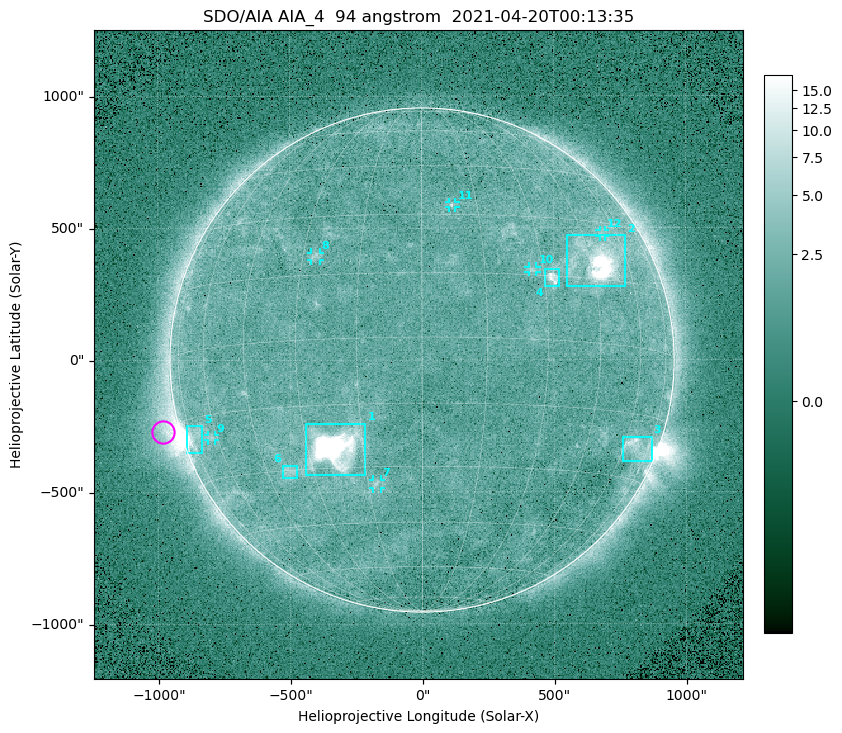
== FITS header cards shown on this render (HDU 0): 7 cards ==
TELESCOP= 'SDO/AIA '
INSTRUME= 'AIA_4   '
WAVELNTH=                   94
WAVEUNIT= 'angstrom'
DATE-OBS= '2021-04-20T00:13:35.15'
CTYPE1  = 'HPLN-TAN'
CTYPE2  = 'HPLT-TAN'

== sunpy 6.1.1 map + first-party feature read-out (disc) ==
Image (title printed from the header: SDO/AIA AIA_4  94 angstrom  2021-04-20T00:13:35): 512 x 512 px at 4.8 arcsec/px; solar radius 955 arcsec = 199 px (full disc in frame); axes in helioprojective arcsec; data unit not stated in the header (colour bar unlabelled)
Orientation: roll -0.138 deg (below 1 deg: not rotated)
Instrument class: DISC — disc imager (sunpy class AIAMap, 94 A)
Bright regions (active regions / flare kernels): reference = the median radial profile (limb darkening/brightening removed); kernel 5 px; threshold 5 sigma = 2.48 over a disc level ~1.73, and >= 1.15x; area >= 9 px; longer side >= 5 px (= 24 arcsec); searched inside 0.97 R_sun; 12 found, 12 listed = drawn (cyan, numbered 1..; 6 of them under ~33 arcsec drawn as corner ticks so the feature stays visible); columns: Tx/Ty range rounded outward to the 10 arcsec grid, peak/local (2 s.f.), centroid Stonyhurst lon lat
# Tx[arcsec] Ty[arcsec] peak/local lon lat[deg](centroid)
1 -440..-210 -440..-240 910 -22 -25
2 550..770 280..470 41 +48 +20
3 760..870 -390..-290 4.5 +67 -22
4 470..520 280..350 6.4 +32 +15
5 -900..-830 -350..-250 6.8 -73 -19
6 -530..-470 -450..-400 3 -37 -30
7 -190..-160 -490..-450 3.3 -13 -34
8 -420..-380 380..410 3 -27 +20
9 -810..-780 -300..-280 2.8 -63 -20
10 400..440 330..360 2.8 +27 +16
11 100..130 580..600 2.9 +8 +33
12 670..700 460..490 2.6 +53 +27
Off-limb structures (1.02-1.3 R_sun): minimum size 50 px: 6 found; the strongest spans PA ~90..115 deg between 1.02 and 1.21 R_sun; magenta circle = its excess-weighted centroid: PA ~105 deg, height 1.07 R_sun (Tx ~-980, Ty ~-270 arcsec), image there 4.5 x the reference